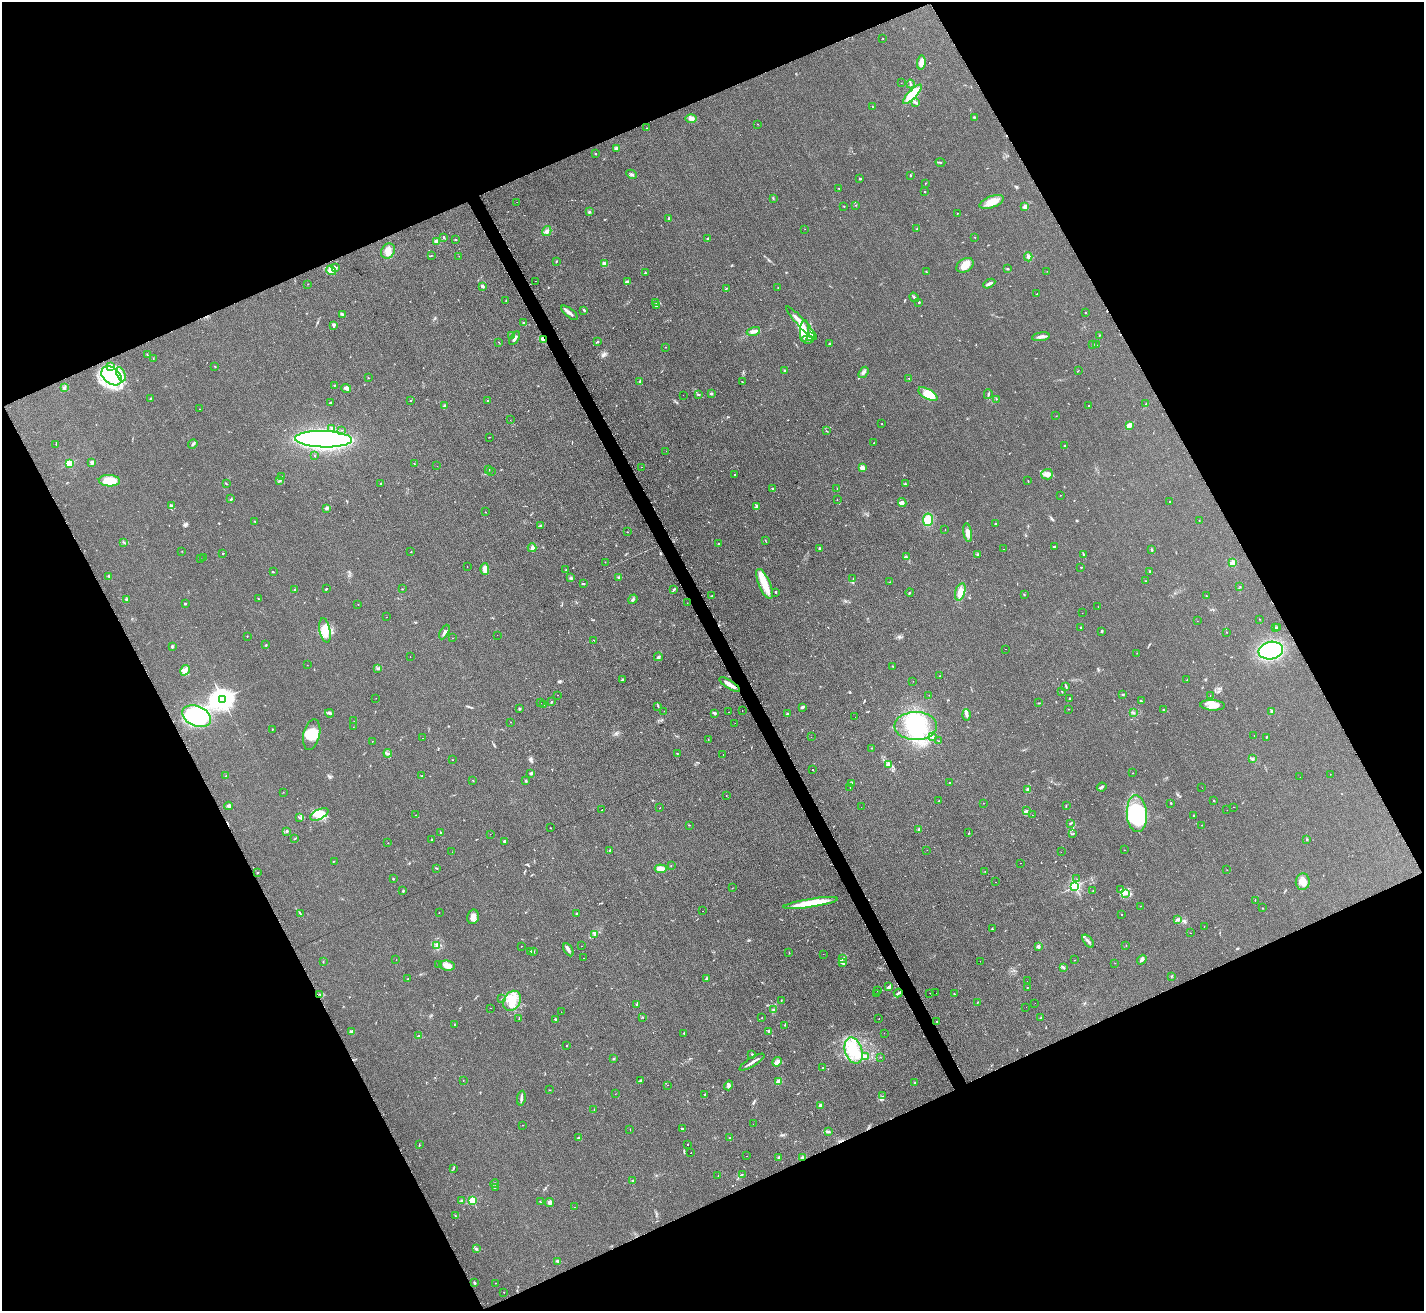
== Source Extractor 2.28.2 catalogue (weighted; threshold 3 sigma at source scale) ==
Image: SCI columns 8-5694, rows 156-5391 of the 5712 x 5686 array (HDU 1 of 3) = the unmasked area's bounding box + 8 px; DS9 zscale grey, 4 x 4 block average (1 PNG px = mean of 4 x 4 image px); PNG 1426 x 1313 px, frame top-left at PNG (2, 2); each listed source drawn as its Kron ellipse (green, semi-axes under 4 px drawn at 4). Shown black and unused: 45% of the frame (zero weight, under 2 of 3 exposures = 2% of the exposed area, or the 3 px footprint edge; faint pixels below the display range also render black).
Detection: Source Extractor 2.28.2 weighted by HDU 2 'WHT'. Background 0.127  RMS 0.012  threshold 0.0528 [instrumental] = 3 sigma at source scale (4.5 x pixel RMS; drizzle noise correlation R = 1.50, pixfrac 1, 0.05/0.05 arcsec/px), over >= 5 px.
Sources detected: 594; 7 inside a brighter object's white glare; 41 cosmic-ray / hot-pixel residue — neither listed nor drawn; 10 coinciding with a brighter row at this scale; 32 inside a brighter listed object's ellipse — not listed separately; of the other 504, all 500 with FLUX_AUTO >= 1.05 (the completeness limit of this list) listed and drawn (4 fainter detections not listed), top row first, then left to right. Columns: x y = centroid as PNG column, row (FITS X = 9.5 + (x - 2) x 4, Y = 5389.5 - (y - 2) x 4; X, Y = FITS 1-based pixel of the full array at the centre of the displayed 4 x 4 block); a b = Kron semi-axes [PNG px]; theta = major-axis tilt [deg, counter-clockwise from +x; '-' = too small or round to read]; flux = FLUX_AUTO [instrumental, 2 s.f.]
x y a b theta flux
883 38 2 2 - 2.1
921 63 7 3 82 54
901 83 2 2 - 1.1
910 84 4 2 - 8.4
912 94 12 4 46 180
916 102 4 3 - 10
873 107 3 2 - 2.6
974 117 2 2 - 4.4
691 119 6 4 0 20
758 124 2 2 - 1.5
647 128 2 2 - 1.9
617 148 2 2 - 120
595 154 2 2 - 12
940 162 5 2 - 6.7
632 174 5 2 - 12
910 175 2 2 - 5.3
860 179 2 2 - 5
925 183 2 2 - 1.9
839 188 2 2 - 3.3
924 192 2 2 - 2.5
773 198 3 2 - 3.5
517 202 2 2 - 2.5
992 202 13 5 22 70
856 205 2 2 - 2.5
844 206 2 2 - 3.3
1025 207 2 2 - 49
589 212 2 2 - 7.5
957 213 2 2 - 7.1
669 218 3 2 - 6
805 229 2 2 - 1.2
917 229 2 2 - 4.9
547 231 5 4 - 24
975 237 2 2 - 2.3
444 238 2 2 - 7.3
456 239 2 2 - 4.7
708 239 3 2 - 6.4
437 241 2 2 - 180
388 251 8 6 53 52
431 256 2 2 - 3.1
459 256 2 2 - 1.2
1028 257 4 3 - 17
556 261 2 2 - 5.4
604 264 3 3 - 24
965 265 9 6 33 68
336 268 3 2 - 6.7
1008 269 2 2 - 3.6
331 270 5 3 - 24
926 271 2 2 - 2.6
1047 271 2 2 - 1.6
645 273 3 2 - 5.6
535 281 2 2 - 2
627 281 3 3 - 9.2
308 284 2 2 - 1.7
989 284 6 2 27 22
483 286 3 2 - 7.9
778 288 2 2 - 5.3
726 289 4 2 - 4.9
1037 294 2 2 - 1.6
914 297 5 2 - 14
506 300 2 2 - 2.6
919 302 2 2 - 5.5
656 303 2 2 - 3
656 305 3 2 - 10
584 310 2 2 - 12
569 313 10 3 -38 26
1085 313 2 2 - 2
342 314 4 2 - 11
523 323 3 2 - 4.1
801 323 22 3 -48 64
333 326 3 2 - 7.3
753 331 7 3 13 32
804 331 11 4 86 69
511 335 3 2 - 6.7
1099 335 2 2 - 2.3
811 336 3 2 - 14
1041 337 9 3 9 25
514 338 8 3 58 21
543 339 4 2 - 14
808 339 5 3 - 19
597 341 3 2 - 3.7
499 342 2 2 - 2.7
830 344 3 2 - 12
1093 344 2 2 - 2.7
1096 345 2 2 - 3.4
666 347 2 2 - 1.8
147 354 2 2 - 4.4
153 358 2 2 - 2.1
215 366 2 2 - 2.5
111 367 3 2 - 13
785 370 2 2 - 4.9
1078 371 2 2 - 2.1
863 372 6 3 55 16
121 374 7 3 -66 33
112 376 11 8 -38 340
368 378 2 2 - 2.3
909 378 2 2 - 3.2
640 382 4 3 - 11
742 382 2 2 - 2.5
334 386 2 2 - 2.5
64 388 4 3 - 11
346 389 5 3 - 15
711 393 3 2 - 10
698 394 3 2 - 7.3
928 394 10 5 -29 99
988 394 5 2 - 9.4
683 395 2 2 - 1.4
150 399 2 2 - 3.4
996 399 2 2 - 2.4
410 401 2 2 - 2.5
487 401 2 2 - 2.7
331 402 2 2 - 4.4
1146 404 3 2 - 3.8
445 406 3 2 - 7.5
1089 406 2 2 - 2.5
200 409 2 2 - 6.1
1056 416 2 2 - 1.7
510 420 2 2 - 1.5
882 424 2 2 - 5
1129 425 4 2 - 53
331 428 4 2 - 7.3
341 430 2 2 - 1.9
826 431 3 2 - 3.7
489 437 2 2 - 2.6
324 439 28 8 -1 2000
874 443 2 2 - 8
56 444 2 2 - 2.5
193 444 5 2 - 10
1065 446 2 2 - 6.2
666 451 2 2 - 2.8
314 455 2 2 - 2.4
92 462 2 2 - 100
69 463 2 2 - 510
414 463 2 2 - 2.5
437 466 2 2 - 1.2
641 467 2 2 - 1.4
862 468 2 2 - 200
489 469 2 2 - 4.5
491 471 2 2 - 1.5
1047 474 6 5 - 33
735 475 2 2 - 3.1
282 477 2 2 - 1.6
109 481 10 5 -3 85
280 481 2 2 - 3.5
1028 481 2 2 - 2.3
226 483 3 2 - 3.4
381 483 3 2 - 6
905 484 2 2 - 4.6
772 489 2 2 - 3.2
837 489 2 2 - 1.5
1060 495 2 2 - 1.5
231 499 3 2 - 6.7
837 500 2 2 - 1.5
1170 502 2 2 - 2.7
902 503 4 3 - 23
171 506 4 3 - 14
756 507 4 2 - 13
327 508 2 2 - 14
485 512 2 2 - 1.8
928 520 6 5 - 100
255 521 2 2 - 3.4
1199 521 2 2 - 1.9
995 524 2 2 - 10
540 525 3 2 - 5.3
945 530 2 2 - 1.4
627 532 2 2 - 3.1
968 533 9 4 -80 41
765 540 2 2 - 1.9
124 543 2 2 - 2.5
719 544 2 2 - 17
1054 547 3 2 - 8.5
532 548 4 3 - 17
820 548 3 2 - 6.2
1003 549 2 2 - 1.8
1151 550 4 2 - 4.4
182 551 2 2 - 2.2
411 552 2 2 - 3.1
223 553 2 2 - 3.5
978 554 2 2 - 5.3
1084 555 2 2 - 4
906 557 2 2 - 4.7
204 558 2 2 - 2.8
200 559 2 2 - 2
605 562 2 2 - 2.1
1233 563 2 2 - 250
467 567 2 2 - 2.5
1081 567 2 2 - 4.3
485 569 6 3 -90 67
566 569 2 2 - 2
1150 571 2 2 - 4.5
273 572 2 2 - 3.3
109 576 2 2 - 5.3
571 578 3 3 - 8.1
618 578 3 2 - 3.8
853 578 2 2 - 1.9
1146 581 2 2 - 2.9
890 582 2 2 - 2.3
583 584 3 2 - 6.2
764 584 16 5 -67 130
1240 586 2 2 - 5.5
326 589 2 2 - 4.8
402 589 2 2 - 7.1
674 589 3 2 - 8.6
295 590 2 2 - 22
776 592 3 2 - 5
910 592 4 2 - 5
960 592 9 5 73 57
1024 594 2 2 - 4
712 595 2 2 - 3.4
1206 596 2 2 - 3.2
258 599 2 2 - 3.3
633 599 5 2 - 10
126 600 3 2 - 6
687 603 2 2 - 1.4
185 604 2 2 - 6.4
358 605 2 2 - 2.7
1098 607 2 2 - 1.4
1082 613 2 2 - 2.5
387 617 2 2 - 2.2
1260 619 2 2 - 1.5
1197 621 2 2 - 1.2
1081 627 2 2 - 2.7
1275 628 4 2 - 8
1277 628 3 2 - 4.4
325 630 12 5 -79 76
1102 631 3 2 - 7.6
444 632 8 2 62 16
1227 632 2 2 - 1.7
497 635 2 2 - 1.4
247 636 2 2 - 2.9
452 638 2 2 - 1.6
594 640 2 2 - 8
266 645 2 2 - 14
172 646 2 2 - 12
1006 649 2 2 - 1.6
1271 650 12 8 11 560
1137 653 2 2 - 2.1
410 657 2 2 - 4.7
658 657 4 2 - 9
307 665 2 2 - 1.8
892 666 2 2 - 2.4
378 668 2 2 - 2.8
185 670 6 3 58 25
940 676 2 2 - 2.5
622 679 2 2 - 3.9
1187 680 2 2 - 3.1
913 681 2 2 - 2.7
730 685 12 2 -33 65
1066 686 3 2 - 6.3
1062 692 3 2 - 2.8
557 695 2 2 - 2.1
929 695 2 2 - 2
1123 695 3 2 - 4.5
1210 695 2 2 - 1.2
376 698 2 2 - 1.1
222 699 4 3 - 6600
1070 699 2 2 - 8.7
551 701 2 2 - 3.6
1141 701 3 2 - 5.3
541 703 2 2 - 1.3
1039 703 3 2 - 4.5
544 705 2 2 - 1.2
1212 705 12 5 -3 61
658 706 4 2 - 5.3
802 707 3 3 - 13
519 709 3 2 - 6.1
1069 709 2 2 - 1.9
1164 710 2 2 - 2
664 711 2 2 - 1.1
742 711 2 2 - 5
1272 711 2 2 - 73
728 712 2 2 - 2.7
1133 712 3 2 - 4.9
330 713 4 3 - 12
715 713 3 3 - 9.1
788 714 3 2 - 14
966 715 6 2 -88 24
197 716 15 10 -23 440
855 717 2 2 - 1.1
354 721 2 2 - 1.1
510 722 2 2 - 3.6
735 723 2 2 - 1.5
916 726 21 14 0 320
353 727 2 2 - 1.1
272 729 2 2 - 4
312 735 15 8 77 110
1254 736 2 2 - 2
811 737 2 2 - 3.3
933 737 4 2 - 8.4
1267 737 2 2 - 4.5
423 738 2 2 - 3.1
708 739 2 2 - 2.3
372 741 2 2 - 1.5
939 741 2 2 - 2.3
872 748 2 2 - 2
388 753 4 2 - 9.8
677 754 2 2 - 3.1
723 754 2 2 - 2.6
1252 759 2 2 - 4.5
453 760 2 2 - 2.1
889 764 2 2 - 7.3
813 769 2 2 - 11
531 773 4 2 - 9.4
1133 773 2 2 - 2.3
1330 774 2 2 - 1.3
226 776 2 2 - 3.1
422 776 2 2 - 4
1300 777 2 2 - 2.6
526 780 3 2 - 6.8
473 781 2 2 - 3.4
851 783 2 2 - 5.5
949 783 2 2 - 8.5
1102 787 5 2 - 9.2
850 788 2 2 - 2.6
1202 788 2 2 - 1.4
1028 790 3 2 - 14
283 792 2 2 - 2
726 795 2 2 - 2.3
939 801 2 2 - 2.3
1214 801 2 2 - 11
983 803 2 2 - 1.3
1171 803 2 2 - 6.2
229 806 4 3 - 17
1066 806 2 2 - 3.6
861 807 2 2 - 2.3
1233 807 2 2 - 36
660 808 2 2 - 4.1
602 809 2 2 - 6.7
1227 810 2 2 - 3.4
1026 811 4 2 - 13
319 814 10 5 27 54
1137 814 18 10 -86 540
416 815 2 2 - 2
1032 815 2 2 - 9.5
1194 815 2 2 - 3.8
299 818 2 2 - 2.4
1071 823 2 2 - 4.9
689 825 2 2 - 4.1
1202 825 2 2 - 2.5
551 828 2 2 - 1.9
919 829 2 2 - 76
287 831 3 2 - 6.6
441 832 2 2 - 6.9
969 833 2 2 - 2.7
490 834 2 2 - 5.1
1073 834 3 2 - 4.4
294 839 3 2 - 4.3
432 839 2 2 - 2.1
1307 839 3 2 - 4
505 841 3 3 - 10
388 843 2 2 - 1.8
610 850 3 2 - 5.1
927 850 2 2 - 2.2
1124 850 2 2 - 1.4
452 852 2 2 - 4.2
1061 852 2 2 - 1.3
334 861 2 2 - 2.7
1021 863 2 2 - 3.4
671 866 2 2 - 1.6
437 868 2 2 - 2.5
661 869 6 4 -5 45
1227 870 2 2 - 1.8
985 871 2 2 - 2
257 873 2 2 - 6.4
393 879 2 2 - 15
1077 879 2 2 - 3.2
995 882 2 2 - 1.3
1303 882 8 7 - 56
1075 886 2 2 - 1200
732 888 2 2 - 1.3
1093 890 2 2 - 1.8
1121 890 2 2 - 6.4
403 891 2 2 - 5.4
1125 893 3 3 - 14
1255 900 2 2 - 2
811 903 27 4 9 210
1140 906 2 2 - 1.4
1262 908 2 2 - 7.6
703 911 2 2 - 3.2
439 912 2 2 - 1.7
300 913 3 2 - 4.5
577 913 2 2 - 3.6
1121 915 2 2 - 2.5
473 917 7 5 78 38
1177 919 2 2 - 6.7
1204 927 2 2 - 7.3
992 929 2 2 - 3.1
1191 933 2 2 - 2.3
594 935 3 2 - 2.5
1088 941 8 2 -50 16
437 945 4 2 - 6.7
1126 945 2 2 - 1.5
521 946 2 2 - 1.6
582 946 2 2 - 3.5
1038 946 2 2 - 76
568 950 7 3 -59 20
531 951 3 2 - 6.6
534 951 2 2 - 2
789 952 2 2 - 1.8
823 954 2 2 - 2
583 958 2 2 - 1.8
842 959 4 2 - 18
396 960 2 2 - 1.3
1075 960 2 2 - 7.2
1142 960 5 2 - 19
980 961 2 2 - 7.8
323 962 2 2 - 3.2
843 963 4 3 - 11
1115 963 2 2 - 1.1
439 965 2 2 - 2.1
447 965 8 5 -8 52
1064 968 3 2 - 4.4
1171 977 2 2 - 2.5
706 978 2 2 - 8
407 979 2 2 - 3.2
1027 981 2 2 - 1.9
889 987 3 2 - 18
1027 988 2 2 - 2.6
877 991 2 2 - 4.1
877 993 2 2 - 2.1
898 993 4 2 - 14
930 993 2 2 - 2.1
936 993 2 2 - 3
320 994 4 2 - 7
954 994 2 2 - 5.5
501 999 2 2 - 2.2
512 1001 11 8 57 110
781 1001 2 2 - 1.7
978 1002 3 2 - 2.2
1035 1003 2 2 - 2.6
637 1004 2 2 - 10
1026 1007 2 2 - 1.2
490 1008 2 2 - 1.5
774 1010 4 3 - 11
561 1012 2 2 - 1.6
643 1017 2 2 - 1.7
1041 1017 2 2 - 2.7
519 1018 2 2 - 3.2
762 1018 2 2 - 1.7
555 1019 2 2 - 8.5
879 1019 2 2 - 3.5
937 1021 2 2 - 3.4
454 1025 2 2 - 2.2
785 1025 3 2 - 3.6
352 1031 4 2 - 7.6
769 1031 2 2 - 14
684 1033 2 2 - 4.5
884 1033 2 2 - 12
419 1036 3 2 - 6.1
566 1045 2 2 - 2.8
854 1051 13 8 -72 150
752 1054 2 2 - 6.4
865 1056 2 2 - 34
880 1057 2 2 - 2.6
614 1058 2 2 - 6.2
752 1062 14 2 32 33
777 1062 5 2 - 27
822 1068 2 2 - 2.3
463 1080 2 2 - 2.3
641 1080 4 3 - 11
778 1081 3 2 - 30
914 1083 3 2 - 6.4
668 1085 2 2 - 4.5
728 1085 5 3 - 15
549 1090 2 2 - 1.9
615 1094 2 2 - 1.4
705 1095 3 2 - 8.2
882 1096 2 2 - 1.7
521 1098 7 2 83 22
820 1105 4 3 - 11
594 1110 2 2 - 3.3
753 1124 2 2 - 4.2
523 1125 2 2 - 1.6
682 1129 2 2 - 15
630 1130 2 2 - 1.7
828 1131 3 2 - 4.9
579 1138 3 2 - 18
730 1138 3 2 - 4.9
419 1145 3 2 - 3.6
688 1145 2 2 - 9.6
691 1153 2 2 - 8.1
747 1156 2 2 - 4.9
778 1157 2 2 - 12
803 1158 3 2 - 18
453 1168 3 2 - 3.9
742 1175 3 2 - 5.6
718 1176 2 2 - 1.1
633 1181 3 2 - 7.3
495 1184 4 2 - 15
495 1187 2 2 - 2.4
473 1200 2 2 - 440
461 1201 3 2 - 5.4
540 1202 3 2 - 4.5
550 1203 4 4 - 18
574 1207 2 2 - 5
456 1216 2 2 - 2.5
476 1249 3 2 - 5.8
558 1261 3 2 - 12
475 1283 3 2 - 5.9
495 1283 2 2 - 1.6
504 1292 2 2 - 1.6
Overlapping masked pixels (flux is a lower limit): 3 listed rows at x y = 543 339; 730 685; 803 1158
Diffuse or blended objects may show on this block-average render without a row.